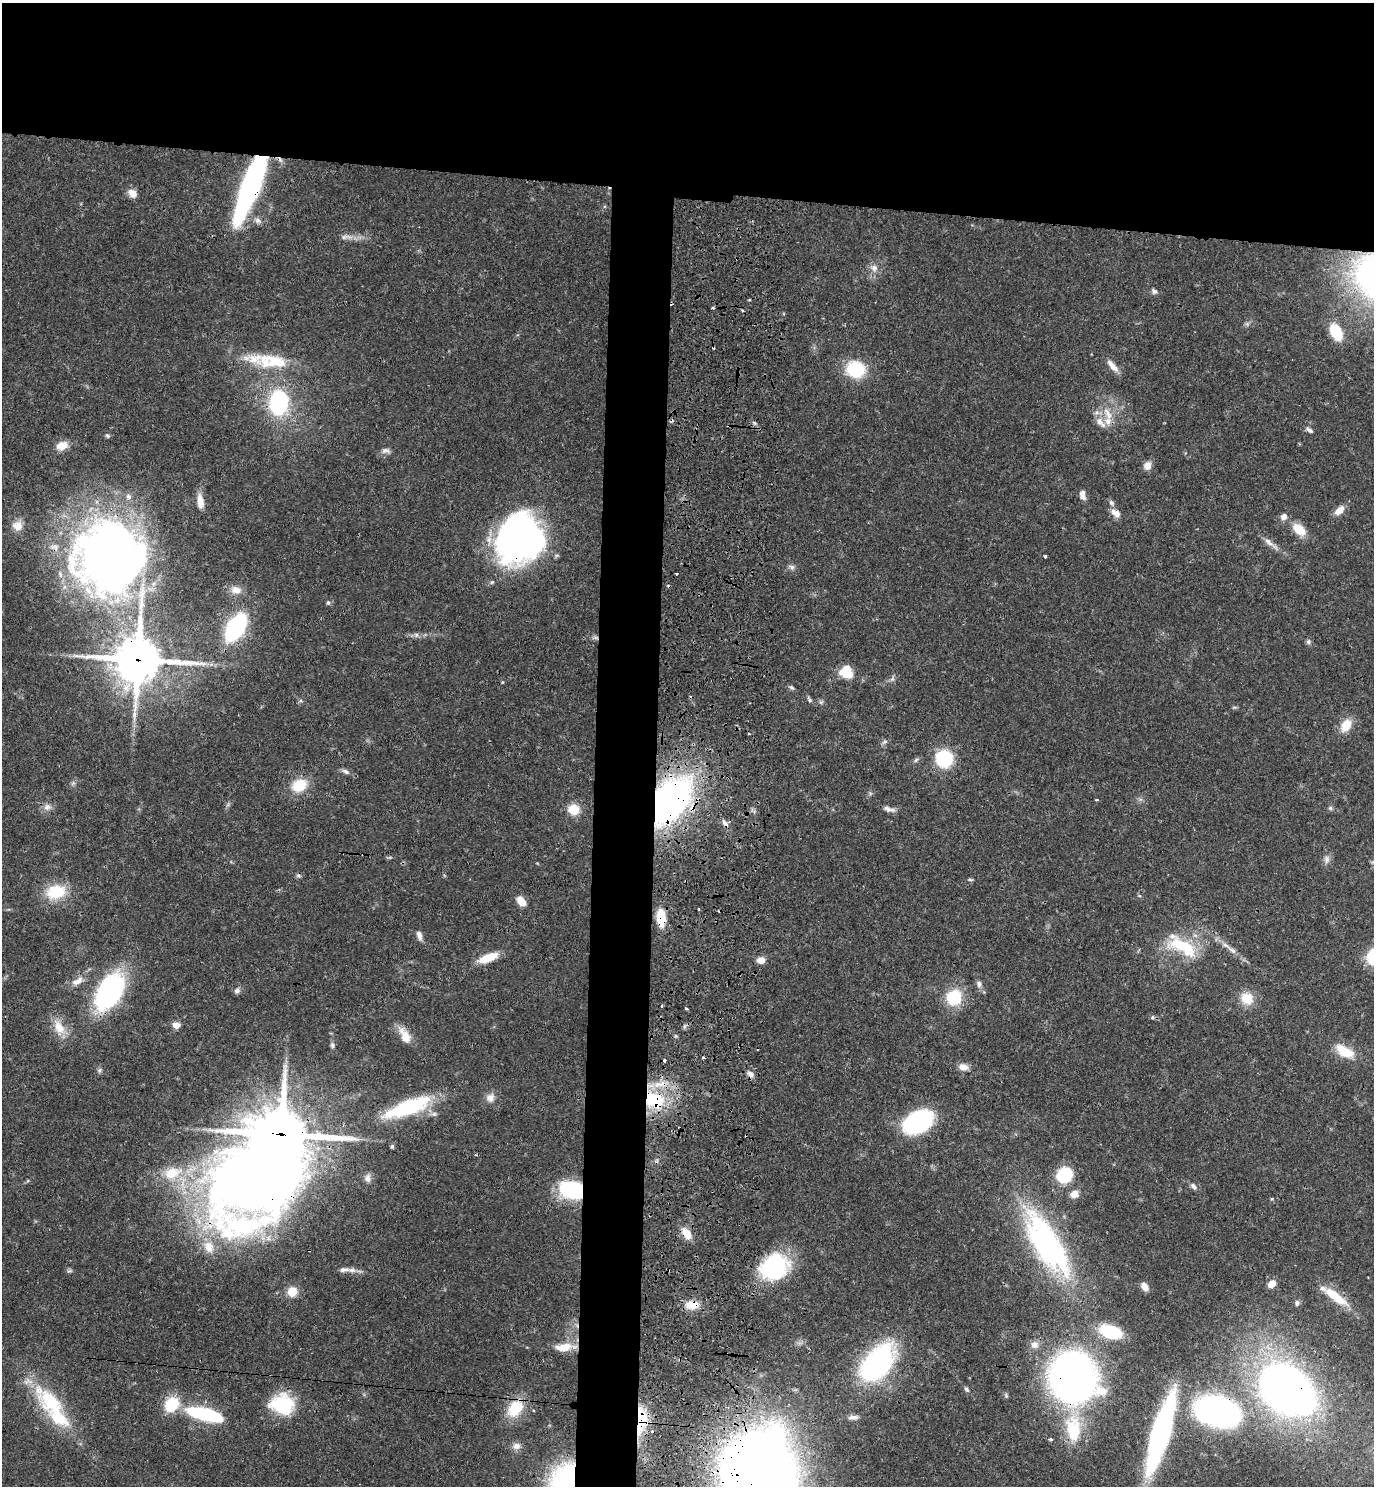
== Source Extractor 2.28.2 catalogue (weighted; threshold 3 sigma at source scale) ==
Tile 2 of 3 x 3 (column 2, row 1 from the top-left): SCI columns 1639-3010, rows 2986-4469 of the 4601 x 4479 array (HDU 1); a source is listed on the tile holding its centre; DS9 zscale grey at full resolution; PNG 1376 x 1488 px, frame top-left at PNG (2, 3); no overlay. Shown black and unused: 17% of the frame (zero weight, under 3 of 4 exposures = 6% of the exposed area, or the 3 px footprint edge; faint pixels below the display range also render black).
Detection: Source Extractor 2.28.2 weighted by HDU 2 'WHT'; one run over the whole footprint, this tile lists its part. Background 0.0595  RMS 0.0031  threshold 0.014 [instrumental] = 3 sigma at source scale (4.5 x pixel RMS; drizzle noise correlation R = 1.50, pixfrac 1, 0.05/0.05 arcsec/px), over >= 5 px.
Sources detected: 155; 1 too faint to see at this stretch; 2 inside a brighter object's white glare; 7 cosmic-ray / hot-pixel residue — not listed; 9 inside a brighter listed object's ellipse — not listed separately; the other 136 listed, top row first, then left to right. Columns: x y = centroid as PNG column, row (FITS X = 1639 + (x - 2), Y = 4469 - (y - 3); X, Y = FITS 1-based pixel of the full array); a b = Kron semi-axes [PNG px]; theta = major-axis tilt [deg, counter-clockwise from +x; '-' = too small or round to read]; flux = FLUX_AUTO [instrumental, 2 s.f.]
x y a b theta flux
251 186 49 10 69 160
132 193 10 7 -42 3.2
258 221 9 7 -24 1.3
346 237 20 6 2 2.2
874 268 10 9 - 2
1154 291 7 6 - 0.9
712 308 3 3 - 1.1
1247 324 7 5 46 0.67
1336 332 16 10 -63 11
273 361 51 17 -6 16
1112 366 20 7 -47 2.6
856 369 15 13 -13 19
279 402 16 11 83 49
1108 413 21 8 -62 3.7
1100 422 13 10 -49 2.6
754 423 7 4 -70 0.57
1310 430 9 5 -34 0.97
62 446 14 10 19 3.7
385 450 11 6 5 1.2
1147 465 10 8 64 2.4
1082 494 8 6 81 1.8
200 501 18 8 -83 3.3
1111 503 9 6 -49 0.96
1339 510 14 7 43 3
1116 513 12 8 -36 2.7
1284 516 9 8 - 1.6
17 526 14 14 - 3.4
1299 529 19 11 -41 5.6
519 539 42 36 56 150
1269 542 18 7 -41 2.2
109 556 68 64 -46 240
1045 556 3 3 - 0.76
792 567 8 7 - 0.98
236 590 15 10 -14 3
328 603 6 5 - 0.57
236 627 17 9 59 70
416 635 6 4 72 0.58
595 638 10 4 0 0.82
1308 641 7 6 - 0.71
138 660 18 17 - 1200
846 672 15 13 -37 7.3
502 682 4 3 - 0.3
791 687 7 5 -26 0.69
809 700 10 4 -57 0.66
301 701 6 4 -18 0.45
1234 707 6 4 -17 0.42
1346 725 17 11 60 5.2
885 742 8 5 28 0.81
944 759 14 14 - 20
916 760 7 5 48 0.63
346 771 12 6 -27 1.1
299 785 18 14 27 8.7
1097 800 4 2 - 0.35
669 801 35 21 56 150
47 807 12 9 -5 1.9
1330 808 6 6 - 0.63
574 809 11 10 - 6.5
889 809 16 6 -18 1.7
725 823 12 6 -50 1.4
1327 859 10 8 -89 1.5
298 876 7 5 -34 0.64
970 879 7 3 -1 0.43
56 892 20 14 11 13
1139 896 6 4 -2 0.39
521 901 14 9 -54 3
698 909 3 2 - 0.51
661 918 15 8 -84 9.6
419 935 12 6 -74 1.5
1182 946 40 16 -31 16
1232 950 19 6 -37 2.4
488 958 20 8 22 7.5
761 960 8 7 - 2.9
77 981 16 8 29 2.8
979 984 10 7 -69 1.3
237 990 8 7 - 1.1
109 992 26 14 56 85
954 997 15 13 62 14
1247 998 16 14 -34 6
686 1009 3 3 - 0.86
1152 1017 6 5 - 0.53
176 1025 9 8 - 1.8
59 1027 25 13 -62 5.9
405 1036 19 9 -63 5.3
676 1036 6 4 -90 0.47
332 1045 8 6 -79 0.8
1344 1051 25 12 -28 7.6
703 1058 3 3 - 0.84
664 1060 3 3 - 4.6
963 1067 13 8 -8 2.2
99 1070 7 5 69 0.69
750 1074 10 7 -45 1.5
490 1098 12 11 - 2.4
653 1100 27 19 -21 21
408 1107 59 17 20 26
918 1122 23 15 31 47
281 1135 23 21 -5 1200
392 1146 6 5 - 0.49
1064 1175 15 14 - 14
368 1178 11 8 88 1.5
250 1186 108 75 25 340
1193 1186 9 6 -45 1.1
572 1190 19 13 -14 32
1074 1194 10 8 22 2.8
686 1233 15 9 -57 3.9
1047 1243 70 25 -59 85
775 1267 31 25 39 30
344 1270 17 7 7 2
1272 1284 6 5 - 6.8
1145 1287 10 6 -55 2.3
292 1292 10 10 - 5.1
1335 1296 30 9 -36 9.5
1297 1303 8 5 89 0.7
692 1305 17 11 5 5
1111 1332 18 11 -18 18
1034 1345 10 10 - 2
564 1347 20 9 5 6.1
877 1363 43 25 50 58
1073 1378 40 36 -67 160
966 1389 7 5 -56 0.74
1287 1390 46 32 -35 230
1006 1396 8 5 -65 0.53
49 1401 45 23 -41 23
172 1404 15 12 46 12
282 1404 29 23 -6 17
515 1408 21 13 53 11
1217 1411 34 24 -26 91
205 1414 34 9 -14 39
853 1417 15 5 0 1.5
641 1420 30 11 86 16
1073 1429 39 21 -86 16
652 1431 4 4 - 0.75
1161 1434 64 14 74 83
1051 1439 4 3 - 0.74
516 1446 12 9 3 1.8
749 1464 54 32 53 340
568 1484 29 21 -84 88
Overlapping masked pixels (flux is a lower limit): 22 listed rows (the first 20) at x y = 251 186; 519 539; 109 556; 595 638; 138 660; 669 801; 725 823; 661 918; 109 992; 653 1100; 281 1135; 250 1186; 572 1190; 686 1233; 692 1305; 1073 1378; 1287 1390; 515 1408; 1217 1411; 641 1420
Isophote crosses this tile's border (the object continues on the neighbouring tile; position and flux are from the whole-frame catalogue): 2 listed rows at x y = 749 1464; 568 1484